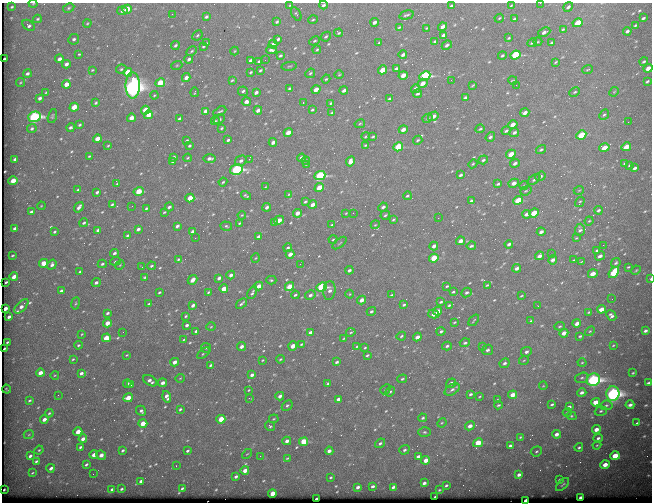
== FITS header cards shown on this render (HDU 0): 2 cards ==
NAXIS1  =                  650
NAXIS2  =                  500

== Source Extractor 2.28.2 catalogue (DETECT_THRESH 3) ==
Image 650 x 500 px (HDU 0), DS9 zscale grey, 1 PNG px = 1 image px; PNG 654 x 504 px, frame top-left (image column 1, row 500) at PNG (2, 3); each listed source drawn as its Kron ellipse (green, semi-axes under 4 px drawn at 4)
Background 718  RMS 3.7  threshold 11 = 3 sigma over >= 5 px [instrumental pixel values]
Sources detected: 565; of the 565, the 500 brightest by FLUX_AUTO listed and drawn (65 fainter detections omitted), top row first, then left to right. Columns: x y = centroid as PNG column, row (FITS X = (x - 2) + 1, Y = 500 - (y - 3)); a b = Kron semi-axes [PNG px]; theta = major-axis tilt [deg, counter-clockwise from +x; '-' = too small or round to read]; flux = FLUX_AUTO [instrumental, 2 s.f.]
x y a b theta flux
540 3 2 2 - 300
33 4 4 3 - 200
290 5 4 2 - 210
323 5 4 3 - 480
511 5 4 3 - 200
451 6 4 3 - 410
12 7 3 2 - 290
568 7 5 3 - 520
69 8 6 4 28 340
127 9 5 4 - 3900
122 11 5 4 - 680
172 14 2 2 - 500
296 14 7 3 -57 340
406 15 7 3 14 400
206 17 3 3 - 400
499 18 5 3 - 230
643 18 3 2 - 430
37 19 4 3 - 320
514 19 4 3 - 420
313 20 5 3 - 220
277 22 4 3 - 340
375 22 4 3 - 890
87 23 4 3 - 220
578 23 5 3 - 5900
28 25 7 4 -36 640
635 25 3 2 - 270
399 27 3 2 - 240
443 27 5 3 - 1500
426 28 3 3 - 200
563 29 3 2 - 240
627 31 4 3 - 570
544 32 6 3 24 910
339 33 4 3 - 290
197 35 5 4 - 360
443 35 4 3 - 700
326 37 5 4 - 330
509 38 3 2 - 260
74 39 5 5 - 540
278 39 4 3 - 450
314 41 5 3 - 280
435 41 3 3 - 370
538 42 4 3 - 220
207 43 3 2 - 250
379 43 3 2 - 260
532 43 5 3 - 430
552 43 4 3 - 400
273 44 4 4 - 1100
175 45 4 3 - 400
447 45 5 3 - 620
203 46 4 3 - 290
271 50 5 3 - 600
317 50 4 3 - 260
192 51 5 3 - 310
234 51 4 3 - 200
79 54 3 2 - 280
280 55 4 3 - 330
403 55 4 3 - 830
502 55 4 3 - 350
515 55 5 4 - 19000
5 59 3 2 - 540
59 59 4 3 - 930
189 59 4 3 - 660
250 60 4 3 - 680
265 60 3 2 - 200
259 61 4 3 - 420
556 62 4 2 - 250
644 62 4 3 - 330
66 64 4 3 - 840
177 65 5 3 - 230
289 66 7 2 11 210
648 68 5 3 - 2400
121 69 5 4 - 370
396 69 4 3 - 500
92 70 3 3 - 190
260 70 4 2 - 340
383 70 5 3 - 4200
588 70 5 2 - 220
128 72 4 4 - 6300
251 72 3 2 - 270
27 73 4 3 - 520
310 73 5 4 - 330
339 75 4 3 - 210
403 75 4 3 - 2600
425 76 5 4 - 25000
186 77 4 4 - 1600
326 79 4 3 - 240
232 80 3 3 - 240
451 80 2 2 - 560
513 80 4 2 - 220
647 81 4 2 - 360
20 82 5 3 - 240
160 83 5 4 - 6100
422 83 5 3 - 1800
66 84 4 4 - 2300
133 85 13 7 89 150000
473 85 4 2 - 230
516 85 2 2 - 280
290 88 3 3 - 350
415 89 4 3 - 1200
316 90 4 3 - 2500
344 90 4 3 - 850
243 91 5 4 - 520
46 92 3 3 - 200
195 92 5 2 - 260
256 92 4 3 - 800
575 92 5 3 - 340
614 92 5 4 - 240
417 94 4 3 - 470
154 95 4 3 - 220
465 97 4 3 - 510
40 98 4 3 - 730
389 98 4 3 - 310
246 102 4 3 - 1000
303 102 3 2 - 670
96 103 3 3 - 300
331 103 3 2 - 350
74 107 4 4 - 3700
145 110 4 4 - 4700
258 110 4 3 - 1200
312 110 4 3 - 330
205 111 4 3 - 1300
220 111 7 3 28 360
332 113 4 2 - 340
525 113 4 3 - 1200
148 115 4 4 - 3600
604 115 6 4 47 420
52 116 7 4 76 320
433 116 5 4 - 1300
34 117 6 5 - 47000
131 118 4 3 - 2400
179 118 4 3 - 420
428 118 5 3 - 320
219 119 6 4 32 440
215 121 4 3 - 230
628 122 2 2 - 310
360 124 5 4 - 290
80 125 3 3 - 300
513 125 5 3 - 2000
71 127 4 3 - 530
32 128 5 4 - 470
221 128 3 2 - 300
480 129 5 3 - 330
403 130 4 3 - 1600
506 131 4 3 - 490
514 132 5 4 - 610
288 133 4 4 - 2600
581 135 5 4 - 10000
366 137 4 3 - 260
373 137 4 3 - 320
490 137 5 4 - 540
97 139 4 3 - 2400
187 140 3 2 - 320
228 140 3 3 - 430
418 140 5 3 - 340
273 142 4 3 - 1200
366 145 4 3 - 270
108 146 3 2 - 200
189 146 3 3 - 340
398 147 5 4 - 12000
626 147 5 3 - 3800
604 148 5 4 - 4300
541 150 5 3 - 400
511 154 5 3 - 4200
89 156 3 2 - 210
173 157 4 3 - 600
188 158 4 3 - 220
209 158 6 4 -1 830
301 158 4 3 - 1600
15 159 4 3 - 760
249 159 2 2 - 2200
305 160 4 4 - 290
483 160 5 3 - 410
241 161 6 5 - 810
350 161 5 4 - 1600
173 162 4 3 - 670
515 163 5 3 - 830
625 163 3 2 - 370
306 164 4 3 - 250
473 164 4 3 - 290
630 165 4 3 - 560
635 168 4 3 - 640
236 170 6 5 - 37000
460 175 4 3 - 550
320 176 6 4 23 24000
540 176 5 4 - 590
534 180 7 4 38 410
13 181 5 4 - 3700
223 182 4 3 - 290
514 183 5 4 - 1500
117 184 4 3 - 240
498 184 4 3 - 440
524 185 4 3 - 190
266 187 4 2 - 190
319 188 5 4 - 4000
78 190 4 2 - 360
579 190 5 3 - 210
139 191 5 4 - 5500
526 191 6 4 21 320
97 192 4 3 - 530
289 194 3 2 - 200
246 196 5 3 - 370
407 196 4 3 - 340
190 198 4 4 - 4300
518 200 5 4 - 7300
471 201 4 3 - 570
305 202 3 3 - 320
580 202 5 3 - 260
112 204 4 2 - 380
313 205 4 3 - 1600
41 206 4 3 - 200
132 206 3 2 - 200
79 207 5 3 - 970
169 207 5 3 - 610
267 207 4 4 - 810
383 207 4 4 - 720
147 208 4 2 - 380
598 210 4 3 - 500
31 212 4 3 - 540
164 212 4 2 - 280
297 213 4 4 - 1800
346 213 3 2 - 190
353 213 2 2 - 220
534 213 5 4 - 5500
527 214 4 3 - 1200
242 215 4 3 - 210
385 215 5 3 - 300
438 218 2 2 - 350
393 219 4 3 - 270
279 220 5 3 - 2300
589 221 4 3 - 250
275 222 4 3 - 430
84 223 4 3 - 410
239 223 3 2 - 230
332 225 3 3 - 280
375 225 4 3 - 210
177 226 4 3 - 710
226 226 6 4 -18 410
15 228 4 3 - 630
138 229 4 3 - 790
98 230 4 3 - 950
580 230 6 5 - 590
54 232 3 3 - 350
192 232 4 3 - 860
541 232 4 3 - 890
127 236 3 3 - 340
258 236 4 3 - 500
195 238 3 2 - 290
576 238 4 2 - 190
333 239 4 3 - 240
460 241 4 3 - 1800
340 243 8 2 40 240
509 244 4 3 - 830
603 245 2 2 - 950
434 246 4 3 - 1200
471 246 5 2 - 450
288 248 4 3 - 460
597 250 4 3 - 430
114 253 4 3 - 650
290 254 4 3 - 1700
551 254 2 2 - 1100
12 255 3 2 - 210
539 256 4 3 - 1400
600 256 5 3 - 980
256 258 4 3 - 210
434 258 5 4 - 7900
178 259 4 3 - 300
553 260 5 4 - 1300
574 260 3 2 - 200
115 261 5 4 - 330
581 262 4 2 - 190
43 263 4 4 - 3600
616 263 5 3 - 400
102 264 4 3 - 420
300 264 3 2 - 200
52 265 5 4 - 750
120 265 5 4 - 260
151 266 4 3 - 390
142 267 3 2 - 270
628 267 3 2 - 230
517 268 4 3 - 990
349 270 4 3 - 600
636 270 5 3 - 210
80 272 3 2 - 400
614 273 6 4 51 11000
593 274 5 3 - 2300
231 275 4 3 - 950
14 277 4 3 - 2100
145 277 4 3 - 320
219 278 4 3 - 1200
651 279 3 2 - 330
193 280 5 3 - 1900
271 280 5 4 - 320
6 282 3 2 - 250
96 283 5 3 - 640
487 285 3 2 - 240
259 286 4 3 - 2000
447 286 3 2 - 280
289 287 5 4 - 5900
322 287 5 4 - 22000
224 289 4 3 - 3700
61 291 4 3 - 480
329 291 9 6 83 1000
159 292 3 3 - 310
208 292 3 2 - 300
453 292 3 3 - 290
252 293 7 3 61 500
467 293 6 4 25 570
350 294 4 3 - 200
295 295 4 3 - 370
310 295 5 4 - 690
391 295 4 2 - 290
521 296 4 2 - 210
612 299 3 2 - 210
362 300 4 3 - 2100
441 302 4 3 - 380
75 303 6 3 81 300
241 303 6 2 40 460
148 304 3 2 - 220
193 305 4 3 - 880
404 305 4 3 - 370
449 305 4 3 - 300
21 306 9 4 46 1400
538 306 3 2 - 450
5 308 4 3 - 1100
601 309 4 3 - 2700
371 311 5 4 - 430
437 311 5 4 - 2200
589 312 3 2 - 310
107 313 4 3 - 490
434 314 5 3 - 2000
611 315 6 4 -49 710
186 316 3 3 - 320
9 317 4 3 - 730
474 320 6 2 51 240
531 321 4 3 - 270
454 322 3 2 - 220
107 323 4 3 - 2800
577 323 4 3 - 1600
187 325 3 3 - 620
560 326 5 3 - 280
211 327 4 3 - 190
196 331 4 3 - 780
441 331 4 3 - 460
590 331 5 3 - 340
645 331 4 3 - 620
123 332 2 2 - 400
310 332 4 3 - 990
351 332 5 3 - 250
564 333 4 4 - 1700
82 334 4 3 - 190
401 336 5 3 - 360
580 336 3 3 - 310
417 337 4 3 - 1600
106 338 4 3 - 6200
344 338 3 2 - 190
184 340 4 3 - 260
7 342 3 2 - 240
465 343 5 4 - 500
301 344 4 3 - 240
78 345 4 3 - 320
613 345 3 3 - 210
241 346 4 3 - 940
293 346 5 4 - 2500
357 346 4 3 - 280
447 346 5 3 - 480
483 346 3 3 - 290
5 348 3 2 - 290
206 348 5 5 - 300
365 348 3 3 - 240
487 350 6 5 - 660
526 352 5 4 - 770
203 353 7 2 38 300
127 355 3 3 - 190
367 355 3 3 - 320
73 359 3 2 - 240
280 359 4 3 - 250
263 360 3 2 - 190
524 360 5 3 - 200
175 362 4 3 - 1400
337 362 3 3 - 540
504 363 5 4 - 600
582 363 4 3 - 240
211 365 3 3 - 440
40 373 4 3 - 2300
81 373 4 3 - 850
633 373 3 2 - 220
55 375 4 3 - 200
252 375 4 3 - 880
180 378 5 3 - 190
582 378 6 5 - 500
402 379 5 3 - 280
593 380 7 6 - 66000
150 381 8 4 -32 1000
127 383 4 3 - 550
163 383 4 4 - 1200
451 383 5 4 - 850
648 383 4 3 - 550
328 384 4 3 - 630
131 385 3 2 - 240
543 386 4 3 - 190
7 389 5 2 - 190
385 389 5 4 - 330
452 389 8 5 32 760
249 390 3 3 - 200
390 392 5 4 - 360
582 393 4 4 - 810
470 394 3 3 - 460
613 394 7 6 - 86000
58 395 3 2 - 200
513 395 4 4 - 2500
280 396 4 3 - 1100
167 397 6 4 -74 1200
479 397 3 2 - 200
128 398 5 3 - 4000
250 398 4 2 - 220
338 399 4 3 - 1300
30 400 4 3 - 360
497 400 4 3 - 330
596 402 4 4 - 3500
552 404 3 3 - 360
287 405 6 4 46 420
498 405 4 3 - 380
606 405 6 4 6 480
630 405 4 3 - 790
569 407 4 3 - 890
180 409 4 3 - 310
141 411 5 4 - 610
601 411 6 4 18 420
567 412 4 4 - 290
49 413 4 3 - 340
571 416 5 4 - 320
423 418 4 3 - 400
44 419 4 3 - 1400
221 419 4 4 - 5900
274 419 5 4 - 240
143 423 4 3 - 4200
442 423 5 4 - 250
637 423 4 2 - 440
270 426 5 4 - 360
470 426 5 4 - 1500
596 429 4 3 - 1800
78 432 4 3 - 4100
425 432 6 4 -1 400
29 434 5 3 - 220
557 434 4 3 - 1200
520 437 3 3 - 250
598 438 5 3 - 560
83 439 4 3 - 1600
287 441 4 3 - 1400
304 442 4 4 - 9700
380 443 5 4 - 490
478 443 5 4 - 5600
597 445 4 3 - 230
510 446 4 3 - 550
80 447 3 3 - 450
579 447 4 4 - 390
39 450 5 3 - 250
123 450 3 3 - 380
404 450 5 4 - 540
187 451 3 3 - 410
329 451 4 3 - 990
536 451 6 5 - 400
247 454 6 3 42 230
94 455 4 3 - 2000
101 455 5 4 - 1700
30 456 4 3 - 670
260 456 2 2 - 660
418 456 4 3 - 790
615 456 5 4 - 5700
287 458 4 3 - 250
426 460 4 3 - 2300
36 461 4 3 - 440
86 464 4 3 - 470
605 465 4 4 - 2300
176 466 3 2 - 240
51 468 4 3 - 910
245 470 4 4 - 2000
32 473 3 2 - 210
93 474 3 2 - 250
519 475 4 3 - 810
236 476 4 3 - 610
330 477 3 3 - 280
559 480 3 3 - 320
141 481 4 3 - 940
424 483 4 3 - 780
563 484 8 3 44 380
446 485 3 2 - 360
372 486 4 3 - 640
358 487 4 3 - 740
393 487 4 3 - 610
182 488 3 2 - 350
112 489 4 3 - 590
121 489 3 2 - 340
4 490 3 2 - 360
439 490 2 2 - 210
272 493 4 3 - 3700
435 497 3 2 - 250
580 497 3 3 - 590
316 499 3 3 - 580
526 501 4 3 - 4400
At the frame edge (FLAGS 8, measured only in part): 5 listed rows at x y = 540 3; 33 4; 648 68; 651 279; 526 501
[65 fainter detections neither listed nor drawn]